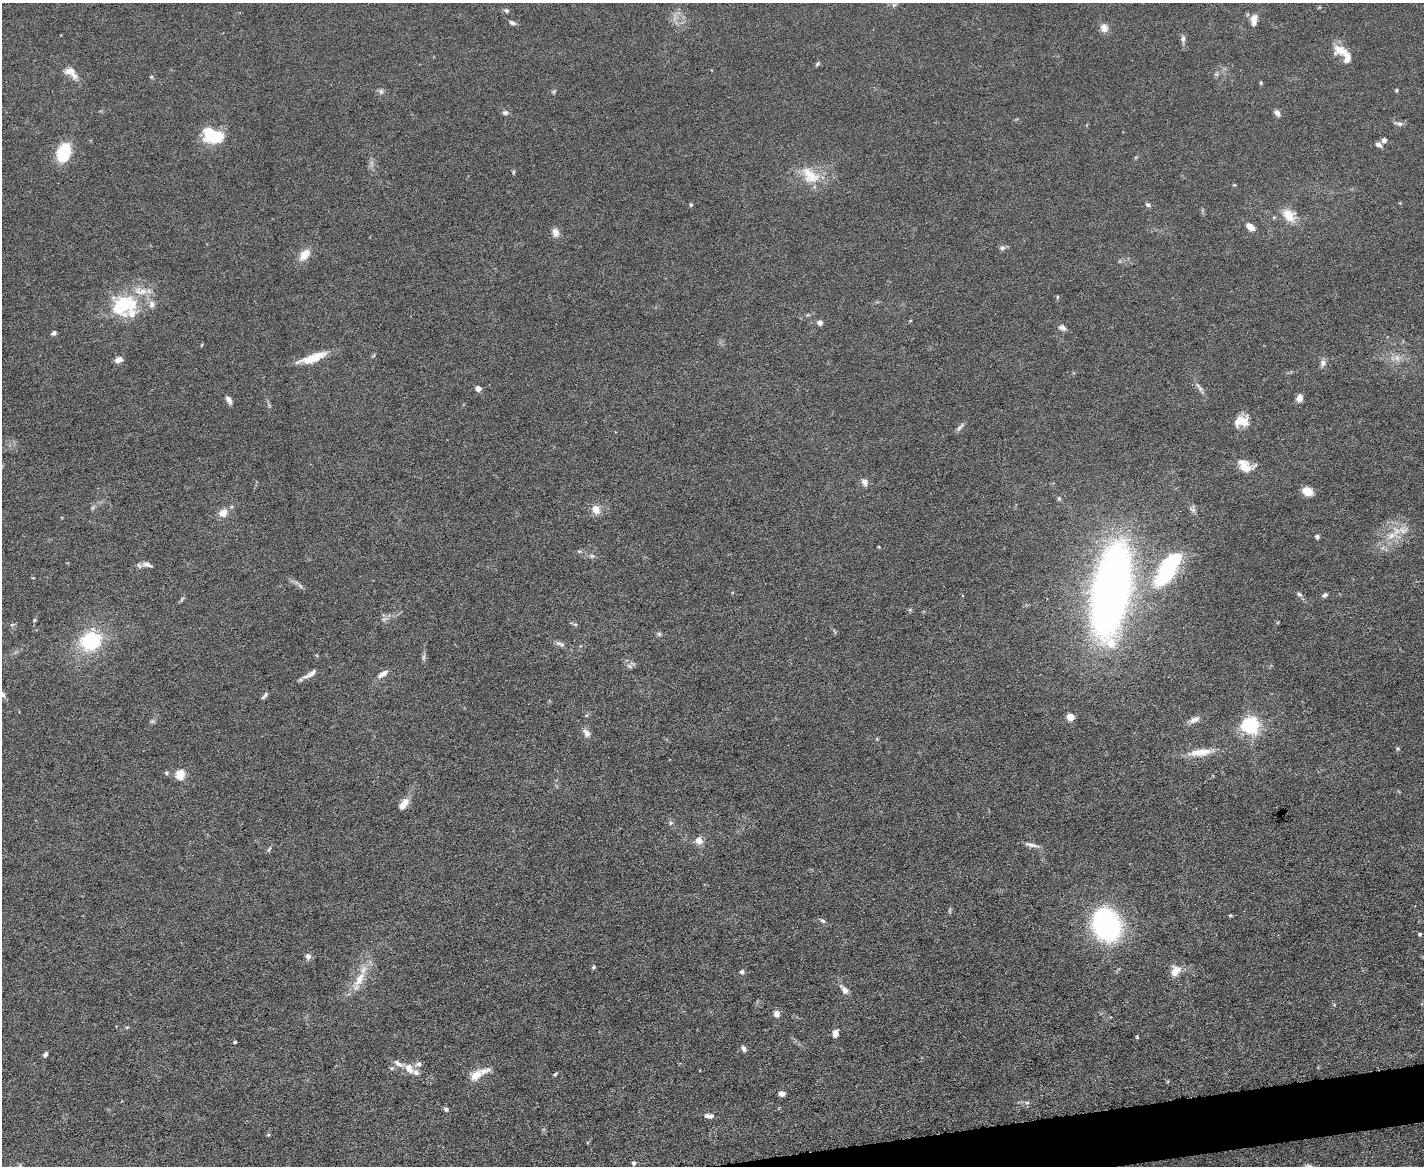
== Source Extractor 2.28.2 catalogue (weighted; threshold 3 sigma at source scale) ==
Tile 5 of 3 x 4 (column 2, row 2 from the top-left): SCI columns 1553-2974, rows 2329-3492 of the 4635 x 4656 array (HDU 1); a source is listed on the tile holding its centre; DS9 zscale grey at full resolution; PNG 1426 x 1168 px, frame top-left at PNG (2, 3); no overlay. Shown black and unused: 2% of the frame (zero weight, under 5 of 9 exposures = <1% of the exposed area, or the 3 px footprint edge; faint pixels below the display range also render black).
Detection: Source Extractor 2.28.2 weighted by HDU 2 'WHT'; one run over the whole footprint, this tile lists its part. Background 0.0889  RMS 0.0045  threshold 0.0184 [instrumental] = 3 sigma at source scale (4.09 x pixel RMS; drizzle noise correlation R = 1.36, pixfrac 0.8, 0.05/0.05 arcsec/px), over >= 5 px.
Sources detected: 122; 12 inside a brighter listed object's ellipse — not listed separately; the other 110 listed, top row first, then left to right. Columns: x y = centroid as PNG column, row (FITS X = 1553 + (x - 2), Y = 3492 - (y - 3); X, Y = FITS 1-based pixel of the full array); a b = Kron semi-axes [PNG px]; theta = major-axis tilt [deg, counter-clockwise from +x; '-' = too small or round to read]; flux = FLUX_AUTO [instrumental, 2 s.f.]
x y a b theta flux
506 11 6 6 - 0.89
1254 20 13 7 87 3.4
512 23 9 5 -25 1.1
1104 28 11 9 -68 2.9
1183 39 9 6 83 1.4
1342 51 25 12 -24 6.5
818 64 8 4 40 0.69
73 74 19 7 -62 3.2
151 77 5 4 - 0.44
1261 83 5 4 - 0.47
1396 90 4 3 - 0.52
381 91 8 6 -69 1
554 91 6 4 19 0.58
505 113 8 6 0 1.1
1277 113 8 6 -59 1.6
1399 124 8 6 -16 1.2
212 135 23 15 -24 17
1384 140 4 4 - 2
1378 145 9 5 -25 1.4
64 152 13 9 71 28
513 172 6 4 89 0.51
811 176 23 21 -1 11
691 205 5 4 - 0.56
1148 205 8 5 -23 0.88
1289 215 18 13 -47 6.8
1250 227 9 6 -39 3.7
555 232 12 9 -72 2.5
1002 248 8 6 15 1.1
304 255 16 9 50 5.2
1057 297 6 3 88 0.46
126 303 36 25 -37 25
820 323 6 6 - 1.6
1062 327 10 7 -25 1.5
54 333 6 4 30 1.2
313 358 31 8 20 9.2
1397 358 9 8 - 2.3
118 360 9 6 25 2.3
1323 363 10 7 60 1.7
478 388 4 4 - 4.1
1200 389 7 6 - 1.1
1299 398 8 6 82 2.5
229 400 10 5 -59 1.9
1241 421 20 14 1 6.2
960 427 14 5 45 1.3
1246 468 16 12 -25 5.4
865 482 9 7 -62 2
1307 491 10 8 -27 5.3
1059 498 6 5 - 0.62
596 509 8 7 - 5.1
223 513 11 9 47 3.9
1403 530 17 9 -6 4.4
1317 537 5 5 - 1
579 551 6 4 -17 0.52
592 556 6 5 - 0.8
147 565 15 6 -16 1.9
1168 568 44 17 57 40
300 586 8 4 -53 0.95
1111 590 53 19 79 510
1299 594 7 5 -12 0.85
1325 595 6 5 - 0.97
384 619 8 4 45 1
35 620 6 4 87 0.53
575 624 6 4 -18 0.58
659 634 6 5 - 0.74
90 641 24 21 16 26
559 643 9 6 -18 1.3
1111 643 7 7 - 7.1
423 658 7 4 71 0.83
310 674 22 6 32 2.4
383 674 14 6 32 2.8
266 695 8 6 71 1
1070 717 5 5 - 9.9
1194 719 15 7 25 2.3
1250 725 6 6 - 160
587 733 12 7 -53 2
1200 752 30 9 7 7.2
167 773 6 6 - 0.72
180 774 5 5 - 22
403 804 14 7 51 4.1
671 823 6 5 - 0.75
699 840 11 10 - 2.9
1032 845 19 5 -11 1.9
269 849 7 4 39 0.64
1230 915 4 4 - 0.49
823 921 7 5 -30 0.89
1107 924 19 14 -68 140
1420 934 4 4 - 0.7
308 956 8 7 - 1.6
593 967 6 4 23 0.62
1175 971 12 9 52 5.2
742 972 6 5 - 1.1
359 980 33 9 65 8.1
844 990 13 7 -50 2.5
777 1014 7 6 - 2.7
835 1033 8 6 81 2.3
1137 1037 5 3 - 0.4
235 1042 4 3 - 0.5
744 1049 8 5 -60 1.2
45 1055 5 5 - 1.1
418 1064 11 6 11 1.3
392 1068 5 4 - 0.61
409 1068 14 9 -55 4.1
555 1074 5 4 - 0.6
476 1075 15 10 34 5
782 1094 6 5 - 2.3
1027 1103 6 4 0 0.72
446 1109 4 4 - 1.3
709 1116 12 5 -4 1.7
268 1135 5 3 - 0.39
634 1163 5 4 - 1.1